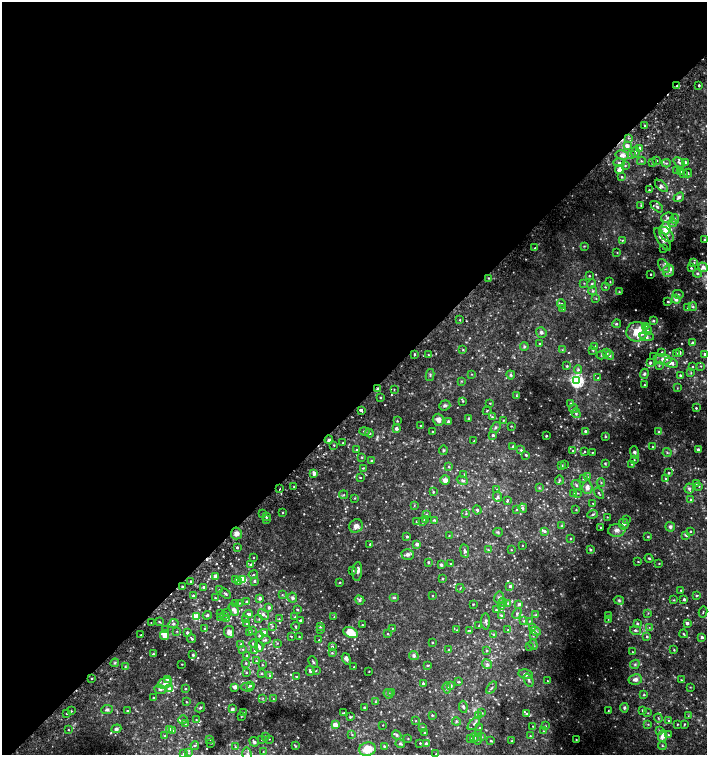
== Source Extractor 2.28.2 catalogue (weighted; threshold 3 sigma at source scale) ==
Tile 2 of 4 x 4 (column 2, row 1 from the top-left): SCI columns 1590-2998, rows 4552-6057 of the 6060 x 6084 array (HDU 1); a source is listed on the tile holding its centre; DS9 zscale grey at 2 x 2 block average (1 PNG px = mean of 2 x 2 image px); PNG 709 x 757 px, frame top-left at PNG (2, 2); each listed source drawn as its Kron ellipse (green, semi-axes under 4 px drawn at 4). Shown black and unused: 54% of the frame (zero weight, under 2 of 3 exposures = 2% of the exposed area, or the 3 px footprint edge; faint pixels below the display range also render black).
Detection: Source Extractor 2.28.2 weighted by HDU 2 'WHT'; one run over the whole footprint, this tile lists its part. Background 0.0239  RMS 0.0055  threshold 0.0246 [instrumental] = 3 sigma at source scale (4.5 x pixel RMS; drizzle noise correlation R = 1.50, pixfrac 1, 0.0396/0.0396 arcsec/px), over >= 5 px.
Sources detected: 809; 19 too faint to see at this stretch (2 x 2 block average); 4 cosmic-ray / hot-pixel residue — neither listed nor drawn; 57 inside a brighter listed object's ellipse — not listed separately; of the other 729, all 500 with FLUX_AUTO >= 0.828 (the completeness limit of this list) listed and drawn (229 fainter detections not listed), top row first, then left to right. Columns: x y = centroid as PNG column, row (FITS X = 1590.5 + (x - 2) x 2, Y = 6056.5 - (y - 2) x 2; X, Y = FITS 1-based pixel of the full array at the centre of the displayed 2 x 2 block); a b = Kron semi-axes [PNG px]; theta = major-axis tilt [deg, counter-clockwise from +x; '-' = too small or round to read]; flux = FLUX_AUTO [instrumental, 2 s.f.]
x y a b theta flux
677 86 2 2 - 1.7
699 86 2 2 - 6.5
645 126 2 2 - 1.8
628 138 3 2 - 0.96
627 146 4 3 - 12
640 148 3 3 - 4.4
635 152 5 4 - 3.8
622 155 6 4 -11 6.8
632 155 3 3 - 2
657 160 2 2 - 1.4
641 161 4 4 - 2.1
685 162 3 3 - 3.7
619 163 5 3 - 2.8
652 163 2 2 - 0.98
666 163 5 3 - 2.1
679 163 6 3 -38 2.9
625 165 3 3 - 1.2
619 170 4 4 - 6.4
677 171 3 3 - 2.4
681 171 3 3 - 2.1
688 173 4 2 - 0.96
684 174 2 2 - 1.7
622 177 4 3 - 1.8
661 186 7 4 -44 3.7
649 190 2 2 - 1.3
679 197 5 4 - 3.7
641 205 3 2 - 1.2
657 207 7 3 -40 3
667 218 6 5 - 3.3
675 219 4 4 - 2.4
672 223 4 4 - 2.4
665 228 6 5 - 19
666 235 9 5 -49 5
663 239 13 5 -58 7.5
622 240 3 3 - 1.4
705 240 3 2 - 2.6
584 246 4 3 - 1.2
535 248 2 2 - 1.6
663 248 2 2 - 1.2
617 252 3 3 - 0.94
694 263 4 4 - 2.1
664 266 8 4 -57 5.1
703 267 5 4 - 8.1
691 268 3 2 - 1.7
669 271 6 5 - 6.7
697 273 4 3 - 2.5
651 274 2 2 - 1.7
589 276 3 3 - 1.1
488 278 2 2 - 1.1
610 282 3 3 - 1.1
584 283 3 2 - 0.98
592 284 5 4 - 2.4
605 287 3 2 - 1.1
593 291 4 4 - 2.7
619 292 3 2 - 0.9
678 294 5 3 - 1.7
596 298 3 3 - 1.1
676 299 4 3 - 8.5
668 302 3 3 - 1.6
562 304 5 3 - 2.9
693 307 4 4 - 2.1
687 308 3 2 - 0.97
563 309 4 4 - 2
460 320 2 2 - 1.5
653 321 3 3 - 2.1
616 324 4 3 - 2.3
646 327 4 4 - 2.6
648 330 5 3 - 2.4
541 332 5 5 - 3.4
637 332 10 10 - 21
647 336 7 4 -9 4.4
692 343 3 3 - 3.7
539 344 3 3 - 0.96
524 347 4 4 - 1.8
595 347 4 3 - 1.4
463 350 3 3 - 1.2
562 350 3 2 - 0.97
593 350 4 3 - 1.2
662 352 3 3 - 1.3
680 352 3 3 - 2.8
606 353 3 3 - 4.2
676 353 2 2 - 1
414 354 3 2 - 2.1
705 354 3 2 - 3.5
428 355 3 2 - 1
602 355 5 3 - 1.6
610 355 5 3 - 2.5
654 356 3 3 - 1
663 359 8 5 -8 9.4
650 363 4 3 - 2.5
671 363 7 4 -18 7
567 366 2 2 - 1.7
659 366 4 3 - 1.4
701 366 3 2 - 0.83
692 367 3 3 - 1.3
578 370 4 3 - 2.5
691 373 4 3 - 1.3
472 374 3 3 - 0.9
644 374 5 4 - 3
430 375 6 3 78 1.8
511 375 4 4 - 2.4
680 375 2 2 - 1.8
598 378 3 3 - 1.6
461 381 3 3 - 0.93
577 381 4 4 - 460
645 385 2 2 - 0.92
677 388 3 2 - 0.85
378 389 2 2 - 9.4
394 389 2 2 - 0.83
516 396 3 2 - 0.98
380 398 2 2 - 1.7
463 401 2 2 - 1
490 403 2 2 - 0.97
570 403 3 3 - 1.2
445 405 6 5 - 3
696 408 2 2 - 1.5
574 409 4 4 - 2.2
361 410 3 2 - 11
487 411 4 2 - 1.5
576 413 5 4 - 3
492 417 3 3 - 1.8
469 418 2 2 - 2.2
438 420 6 5 - 7.6
503 420 3 3 - 1.2
397 421 2 2 - 1.3
448 421 4 4 - 2.2
421 426 2 2 - 1.3
511 426 2 2 - 0.86
495 427 6 4 53 3.2
396 428 4 3 - 3.5
364 431 5 3 - 2
585 431 3 3 - 3.2
433 432 2 2 - 2.4
659 432 3 3 - 1.3
369 433 4 3 - 2.4
493 435 3 2 - 2.6
546 436 2 2 - 2.4
605 436 3 3 - 1.6
329 440 4 3 - 3.7
474 441 2 2 - 0.92
343 443 2 2 - 0.95
334 445 2 2 - 0.99
513 446 4 3 - 2.5
652 447 2 2 - 1
357 449 3 2 - 1.1
443 450 4 3 - 1.7
521 450 3 3 - 1.8
698 450 3 3 - 4
573 451 2 2 - 1.3
585 451 3 3 - 1.5
592 452 3 3 - 1.2
634 452 6 4 -74 3.5
667 453 4 3 - 1.6
526 455 3 2 - 1.3
362 457 3 3 - 1.4
634 460 2 2 - 0.86
371 461 3 3 - 1.5
605 463 4 3 - 1.6
564 464 3 2 - 0.86
631 464 2 2 - 1.1
562 465 3 3 - 1.7
449 467 3 3 - 1.5
363 468 3 2 - 1.1
314 473 4 3 - 5
669 473 3 3 - 1.5
464 475 3 2 - 0.85
360 477 2 2 - 1.2
587 477 4 3 - 1.8
583 479 4 4 - 1.9
666 479 3 3 - 1.8
445 480 5 5 - 7.2
462 480 6 3 -21 2.1
559 480 4 3 - 1.4
601 483 4 3 - 1.6
696 483 3 3 - 1.8
576 485 5 3 - 2.9
699 486 3 3 - 1.6
294 487 2 2 - 1.2
587 487 7 5 -88 8.5
539 488 3 3 - 1.2
689 488 5 4 - 3.3
280 489 2 2 - 5.2
496 489 3 3 - 0.97
433 492 3 3 - 1.3
574 493 3 3 - 2.2
577 493 3 3 - 1.4
599 493 6 3 -55 1.9
344 495 4 3 - 1.3
497 497 5 4 - 2.6
355 498 3 3 - 1.1
691 500 3 3 - 1.2
507 501 3 2 - 1.7
593 503 2 2 - 0.87
414 505 3 2 - 0.84
523 508 5 4 - 2.8
576 509 3 3 - 1.1
477 510 4 3 - 2.2
517 510 3 2 - 0.91
282 513 2 2 - 0.89
263 514 3 2 - 1.1
426 514 4 3 - 1.3
466 514 3 2 - 1
593 514 5 3 - 2.1
266 517 3 2 - 2.2
607 517 3 2 - 0.84
266 520 2 2 - 2.4
425 520 3 3 - 3.4
434 520 4 3 - 1.4
626 520 3 2 - 1.1
416 521 3 2 - 0.96
423 522 3 2 - 1.1
623 524 5 5 - 4
356 526 7 6 - 6.3
561 526 3 3 - 1.3
601 527 2 2 - 0.88
670 527 5 4 - 3.5
617 530 9 6 7 7.2
545 531 3 3 - 2.4
690 531 2 2 - 1.5
498 532 5 3 - 1.5
236 533 6 5 - 5.8
686 535 4 3 - 2.2
449 536 3 2 - 0.84
407 537 2 2 - 2.7
648 537 3 3 - 1.1
570 538 2 2 - 1.1
370 544 2 2 - 1.9
417 544 2 2 - 9.8
522 545 2 2 - 0.84
237 547 2 2 - 3.2
488 550 3 3 - 1.3
511 550 2 2 - 1
590 550 3 3 - 2
465 551 7 4 -82 3.2
408 554 6 5 - 4.4
254 557 2 2 - 1
649 558 4 3 - 1.4
638 561 2 2 - 0.91
428 562 2 2 - 1.8
659 563 3 2 - 0.95
251 564 4 3 - 2.1
451 564 2 2 - 2.3
441 565 4 3 - 2.1
353 570 3 3 - 1.1
357 572 9 5 84 5.2
253 575 4 2 - 1.2
215 576 2 2 - 14
443 578 2 2 - 1.9
235 579 3 2 - 1.2
243 580 3 3 - 73
191 581 2 2 - 2
238 581 3 3 - 4.7
255 581 3 3 - 2.6
340 582 2 2 - 1.8
182 586 3 2 - 2.1
510 586 4 3 - 2.8
203 587 2 2 - 2.7
460 588 4 2 - 0.91
219 590 3 2 - 1.6
681 590 2 2 - 1.2
225 594 6 3 -34 2.9
282 595 3 2 - 0.89
696 595 4 3 - 1.5
193 596 3 2 - 3.2
432 596 2 2 - 1.1
215 598 3 2 - 1.2
260 598 3 2 - 4.1
292 598 5 4 - 3.5
394 598 5 3 - 1.7
499 598 6 5 - 3.5
684 599 2 2 - 3.1
360 600 5 4 - 2.6
619 600 5 4 - 2.2
674 600 3 3 - 1.2
246 602 4 3 - 2
503 602 4 3 - 3.8
236 603 4 3 - 1.3
239 603 3 2 - 0.93
508 603 4 3 - 1.5
473 604 2 2 - 1.2
519 604 3 3 - 4.2
502 606 3 3 - 1.2
269 608 2 2 - 4.5
234 609 7 4 -61 8.4
297 609 3 2 - 1.5
496 610 3 3 - 1.6
703 612 5 2 - 1.1
227 613 3 3 - 1.1
517 613 5 3 - 2.2
648 613 3 2 - 0.89
220 614 3 2 - 2.6
248 614 5 3 - 4
207 615 4 3 - 2
224 615 3 2 - 0.9
263 615 6 4 -42 5.3
501 615 4 3 - 1.4
536 615 3 3 - 1.2
609 615 3 3 - 0.93
196 617 4 3 - 35
221 617 3 3 - 1.1
295 617 3 3 - 1.5
334 617 3 2 - 0.98
226 618 3 3 - 2
259 619 4 2 - 0.9
279 619 4 2 - 1.1
608 619 4 2 - 1
246 620 4 3 - 1.5
300 620 3 2 - 2.1
486 621 8 4 -88 3
524 621 3 3 - 1.4
529 621 3 2 - 1.1
159 622 4 2 - 1.3
151 623 2 2 - 1
637 623 4 3 - 2.1
687 623 2 2 - 6.1
173 624 5 4 - 2.9
247 624 3 2 - 1.7
362 625 2 2 - 0.95
479 625 4 2 - 1.1
272 626 3 3 - 1.2
296 626 4 3 - 2.2
320 626 3 3 - 2.4
533 627 4 3 - 1.9
649 627 3 2 - 1
392 628 3 2 - 1
205 629 3 3 - 1.3
166 630 3 3 - 1.3
252 630 3 2 - 0.99
320 630 3 2 - 0.97
457 630 3 2 - 0.85
470 630 4 3 - 1.5
508 630 3 2 - 0.93
635 630 5 3 - 2.4
177 631 3 3 - 0.98
536 631 5 4 - 3.4
229 632 6 5 - 5
250 632 3 3 - 2
187 633 2 2 - 4.5
265 633 3 2 - 12
350 633 7 5 -26 30
388 634 3 2 - 1.1
494 634 3 3 - 1.1
684 634 4 2 - 1.3
141 635 2 2 - 1.5
165 635 5 4 - 15
259 636 3 3 - 3.2
291 636 3 2 - 0.96
299 636 2 2 - 1
533 636 3 3 - 1.6
647 637 3 3 - 2
702 637 2 2 - 5.2
192 639 4 3 - 2
265 640 5 3 - 2.1
319 640 2 2 - 0.99
277 643 3 3 - 0.86
432 643 2 2 - 1.4
241 644 3 3 - 2.5
254 644 4 3 - 2.4
533 645 5 3 - 1.9
259 646 5 3 - 4
332 646 3 3 - 1.9
530 646 3 2 - 0.94
243 649 3 3 - 0.9
449 649 3 2 - 0.97
487 650 3 3 - 1.2
674 650 3 3 - 1.2
254 651 3 3 - 1.3
632 652 3 2 - 0.91
332 653 4 3 - 1.6
153 654 3 3 - 1.8
193 655 2 2 - 2.5
247 655 4 2 - 1.1
414 656 5 4 - 3.2
346 659 6 4 -70 4.4
256 661 3 3 - 1.3
313 662 6 3 -64 1.8
115 663 4 3 - 1.8
246 663 3 3 - 1.6
182 664 2 2 - 0.83
487 664 5 4 - 3.1
635 664 5 4 - 2.3
263 665 3 2 - 0.88
427 665 3 2 - 1.6
125 666 3 2 - 0.94
354 667 2 2 - 1.4
316 670 2 2 - 0.86
310 671 5 3 - 2.2
369 671 2 2 - 0.89
246 673 3 3 - 1.1
262 673 3 3 - 1.9
525 674 7 4 -12 5.2
270 676 4 3 - 2.6
297 677 2 2 - 1.4
91 678 2 2 - 2.5
168 679 3 3 - 8.2
635 679 7 5 13 6.6
529 680 7 4 -68 3.7
681 680 3 2 - 1
547 681 2 2 - 0.87
459 682 3 2 - 1.5
165 683 7 5 22 5.8
423 683 2 2 - 2.6
250 685 3 3 - 3.1
450 686 3 3 - 5
235 687 4 3 - 6.2
247 687 6 3 -1 2.4
690 687 3 2 - 0.84
447 688 5 3 - 3.4
492 688 7 3 54 2.4
169 689 3 3 - 7
185 689 3 2 - 1.3
160 690 6 4 -23 3.2
392 692 3 3 - 1.5
388 694 5 3 - 2
644 695 3 2 - 1.5
154 698 2 2 - 3.7
263 698 3 2 - 1
273 699 3 3 - 1.1
186 702 2 2 - 1.1
375 702 4 2 - 1.1
364 707 3 2 - 1.4
463 707 6 3 -81 3.3
200 708 5 3 - 1.8
624 708 5 4 - 3.3
107 709 6 4 7 3.6
232 709 4 3 - 2.7
608 710 2 2 - 0.86
643 710 3 3 - 2.7
71 711 2 2 - 1.1
127 711 2 2 - 2
244 713 3 3 - 1.1
343 713 3 2 - 1.1
482 713 4 3 - 1.9
648 713 3 3 - 0.93
67 714 2 2 - 1.3
527 714 4 4 - 3.3
432 715 2 2 - 1.6
479 716 3 3 - 1.1
688 716 3 3 - 0.9
241 717 3 2 - 0.95
350 717 3 3 - 1.4
658 718 4 2 - 1.4
196 719 3 3 - 1.3
183 720 5 3 - 1.8
668 720 3 2 - 0.96
416 721 2 2 - 0.88
456 721 4 4 - 1.8
185 724 4 2 - 1.2
474 724 8 3 47 3.1
648 724 4 3 - 1.5
677 724 2 2 - 1.1
685 724 3 2 - 1.2
335 725 3 3 - 21
383 725 2 2 - 0.87
533 726 2 2 - 0.84
546 726 3 3 - 1.1
422 728 4 3 - 1.6
480 728 3 2 - 0.89
116 729 5 4 - 3.3
170 729 4 3 - 4.1
68 730 2 2 - 0.97
173 731 3 3 - 1.7
543 731 3 3 - 1.1
660 731 4 3 - 1.3
425 733 3 2 - 2
352 734 3 3 - 0.99
479 734 3 2 - 0.83
397 735 5 3 - 2.2
668 735 3 2 - 1.1
165 736 3 2 - 0.88
266 736 4 3 - 1.5
530 736 3 3 - 1.4
662 736 6 4 70 9.5
482 737 3 2 - 0.97
471 738 3 3 - 1.2
474 738 4 3 - 2.6
209 739 2 2 - 0.87
262 739 3 3 - 1.6
269 739 2 2 - 0.9
408 739 2 2 - 0.92
477 739 5 3 - 1.5
576 739 2 2 - 0.83
491 741 3 2 - 1.8
512 741 3 3 - 0.97
254 742 5 3 - 4.3
210 743 2 2 - 0.87
420 743 2 2 - 1.2
426 743 3 3 - 2.5
400 744 5 3 - 2.3
195 745 4 2 - 1.2
295 746 4 2 - 1.1
384 746 2 2 - 1.2
662 746 4 3 - 1.5
235 747 3 3 - 1.1
367 749 8 6 11 29
263 752 3 3 - 1
183 753 3 3 - 1
188 753 3 3 - 0.97
247 754 6 4 -77 3.7
436 754 3 2 - 1
Overlapping masked pixels (flux is a lower limit): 3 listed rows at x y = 677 86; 619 163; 378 389
Isophote crosses this tile's border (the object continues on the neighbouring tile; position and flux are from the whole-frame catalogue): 3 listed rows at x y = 705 240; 705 354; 247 754
Diffuse or blended objects may show on this block-average render without a row.